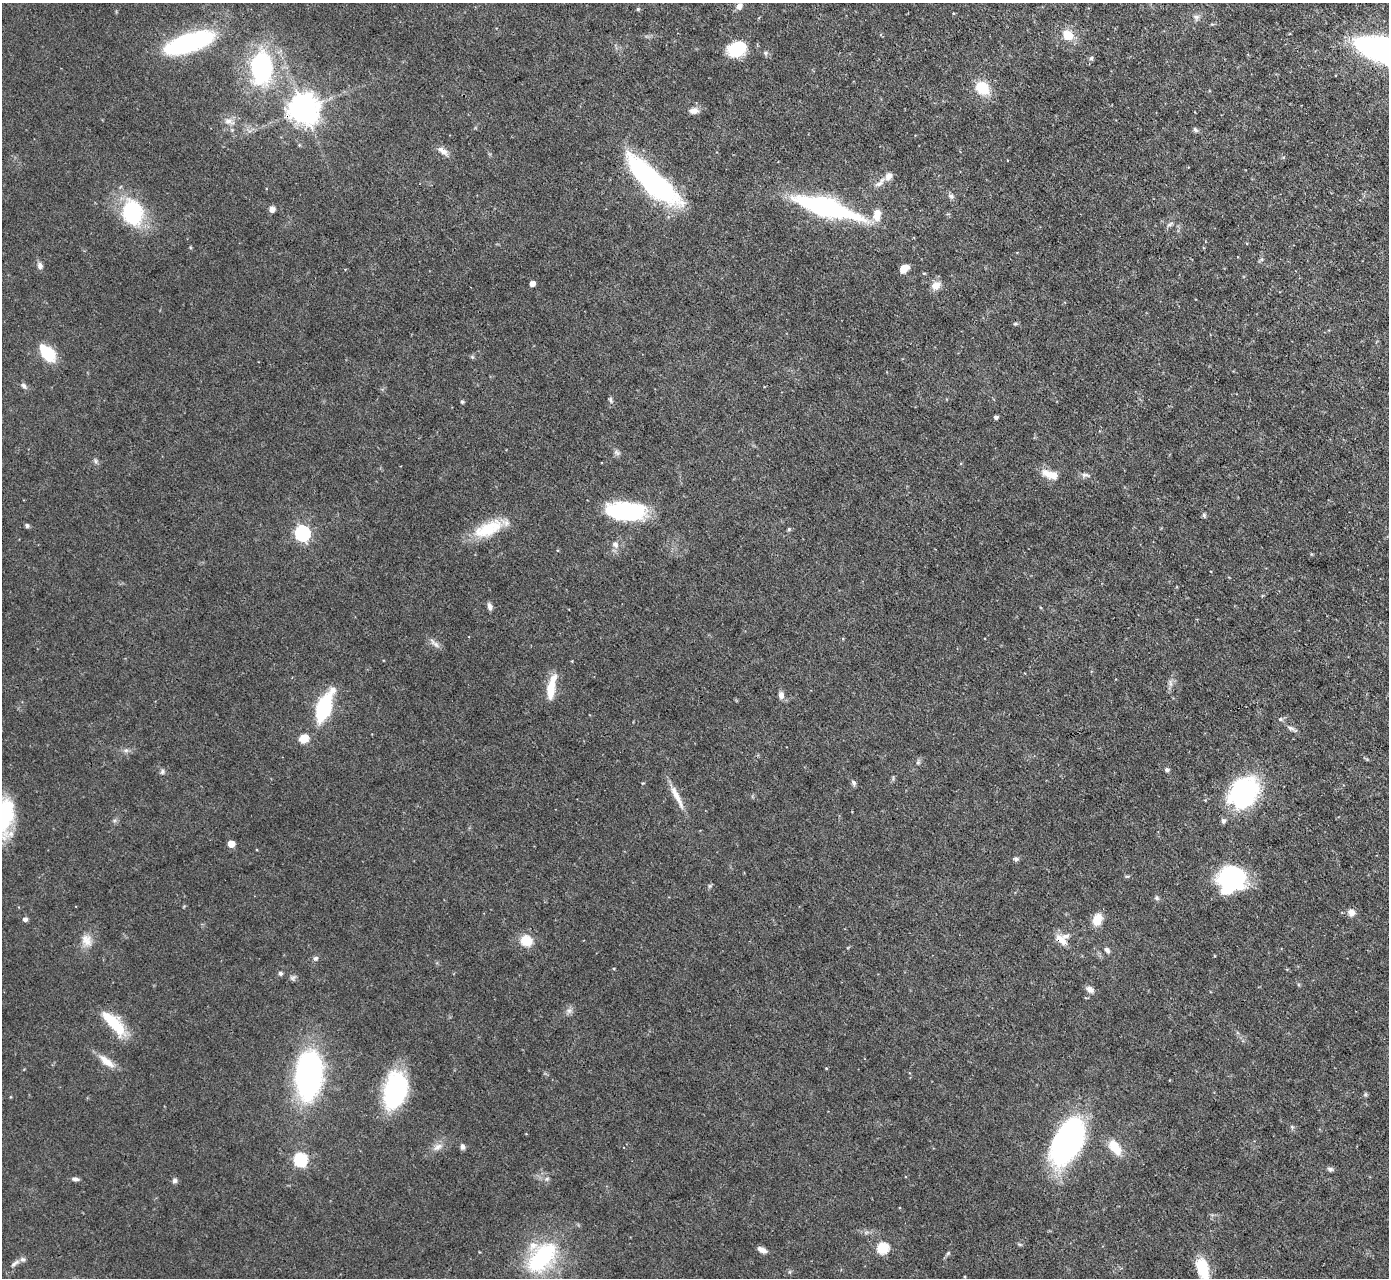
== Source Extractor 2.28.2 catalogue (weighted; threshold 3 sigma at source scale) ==
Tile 10 of 4 x 4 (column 2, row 3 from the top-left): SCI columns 1389-2775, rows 1427-2702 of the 5551 x 5536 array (HDU 1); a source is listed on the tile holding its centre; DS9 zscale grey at full resolution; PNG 1391 x 1280 px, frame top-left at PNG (2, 3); no overlay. Shown black and unused: <1% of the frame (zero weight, under 3 of 4 exposures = <1% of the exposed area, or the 3 px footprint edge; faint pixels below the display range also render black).
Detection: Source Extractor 2.28.2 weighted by HDU 2 'WHT'; one run over the whole footprint, this tile lists its part. Background 0.0852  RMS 0.0051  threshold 0.0229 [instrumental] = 3 sigma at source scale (4.5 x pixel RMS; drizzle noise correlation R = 1.50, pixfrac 1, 0.05/0.05 arcsec/px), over >= 5 px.
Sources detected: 105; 2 inside a brighter object's white glare — not listed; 5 inside a brighter listed object's ellipse — not listed separately; the other 98 listed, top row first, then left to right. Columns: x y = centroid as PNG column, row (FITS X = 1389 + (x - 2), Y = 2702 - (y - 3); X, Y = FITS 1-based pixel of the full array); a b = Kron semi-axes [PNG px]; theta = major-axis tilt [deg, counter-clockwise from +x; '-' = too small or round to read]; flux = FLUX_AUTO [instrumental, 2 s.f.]
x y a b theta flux
739 6 9 7 69 2.5
638 9 5 4 - 0.81
1196 17 8 7 - 1.8
1068 35 14 11 -35 8.5
189 43 52 18 18 74
737 49 17 12 21 24
765 53 7 5 -22 1.1
1091 58 6 5 - 0.97
261 68 27 18 88 76
982 88 17 14 -50 13
304 109 9 9 - 820
694 111 12 8 5 3.1
229 121 14 7 -19 3.3
1195 130 8 5 -50 1.1
442 151 15 7 -35 3.5
650 180 57 16 -43 130
880 183 21 6 43 3.4
951 196 9 6 -11 1.5
826 207 72 17 -16 86
272 209 7 7 - 2.1
132 212 23 18 -76 47
1170 224 9 4 36 1.2
40 266 9 7 -68 2
904 269 10 6 37 5.1
924 273 5 3 - 0.51
532 283 4 4 - 4.1
936 285 12 10 18 4.6
1015 324 7 4 -7 0.74
48 353 17 10 -47 21
472 357 5 5 - 0.72
24 386 8 6 -46 1.5
610 400 8 5 -80 1.1
462 402 5 4 - 0.83
996 417 4 4 - 1.6
96 461 7 4 -89 1
1050 474 22 9 -18 6.8
1085 475 12 6 -5 1.8
626 511 35 15 -4 63
1204 515 7 5 -89 0.88
27 525 6 5 - 1
488 529 39 16 23 20
789 529 4 4 - 0.84
302 533 7 6 - 110
615 544 11 8 -62 2.9
490 607 9 5 -75 2
436 644 11 6 -42 2.3
1170 683 12 4 -81 1.7
551 687 32 9 79 10
781 695 9 7 -87 2.6
324 707 33 14 68 36
1291 728 14 5 -24 1.9
304 739 10 8 26 6.8
126 750 7 5 41 1.3
918 762 6 5 - 0.93
1167 770 6 5 - 1.1
162 772 8 5 74 1.1
854 783 8 5 -59 1.3
1243 793 33 24 49 75
677 797 37 7 -63 7.1
3 817 37 20 80 43
1223 821 7 6 - 1.4
231 844 5 5 - 9.9
1016 859 7 5 -14 1.1
1233 877 28 22 -11 54
709 886 7 4 71 0.77
1156 898 7 6 - 1.1
1351 912 9 8 - 3.2
25 919 6 5 - 1.5
1097 919 14 10 69 7.2
87 940 17 13 -64 5.8
1061 940 19 9 -40 5.3
526 941 12 10 -25 11
1107 950 8 6 -45 1.6
315 958 7 6 - 1.3
280 973 5 5 - 1.2
292 978 8 6 11 1.3
1090 989 11 7 -30 2.5
569 1010 8 7 - 1.9
114 1023 35 12 -48 19
107 1061 22 8 -37 6.8
826 1068 4 3 - 0.46
309 1074 35 19 86 180
395 1090 32 19 77 72
1292 1127 5 5 - 0.77
1068 1137 42 23 46 110
438 1147 15 8 30 3.7
462 1147 7 6 - 1.6
1115 1147 20 11 -55 11
300 1159 6 6 - 69
1330 1169 8 6 -19 1.2
75 1179 9 5 -5 1.6
174 1181 6 6 - 1.6
883 1248 6 5 - 43
762 1250 11 6 -25 3
948 1253 7 4 45 0.83
542 1257 46 25 49 48
15 1263 15 5 35 2
1203 1269 29 13 -73 17
Overlapping masked pixels (flux is a lower limit): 2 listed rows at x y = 304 109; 1061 940
Isophote crosses this tile's border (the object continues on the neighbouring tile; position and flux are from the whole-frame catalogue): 2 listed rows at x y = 3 817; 1203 1269